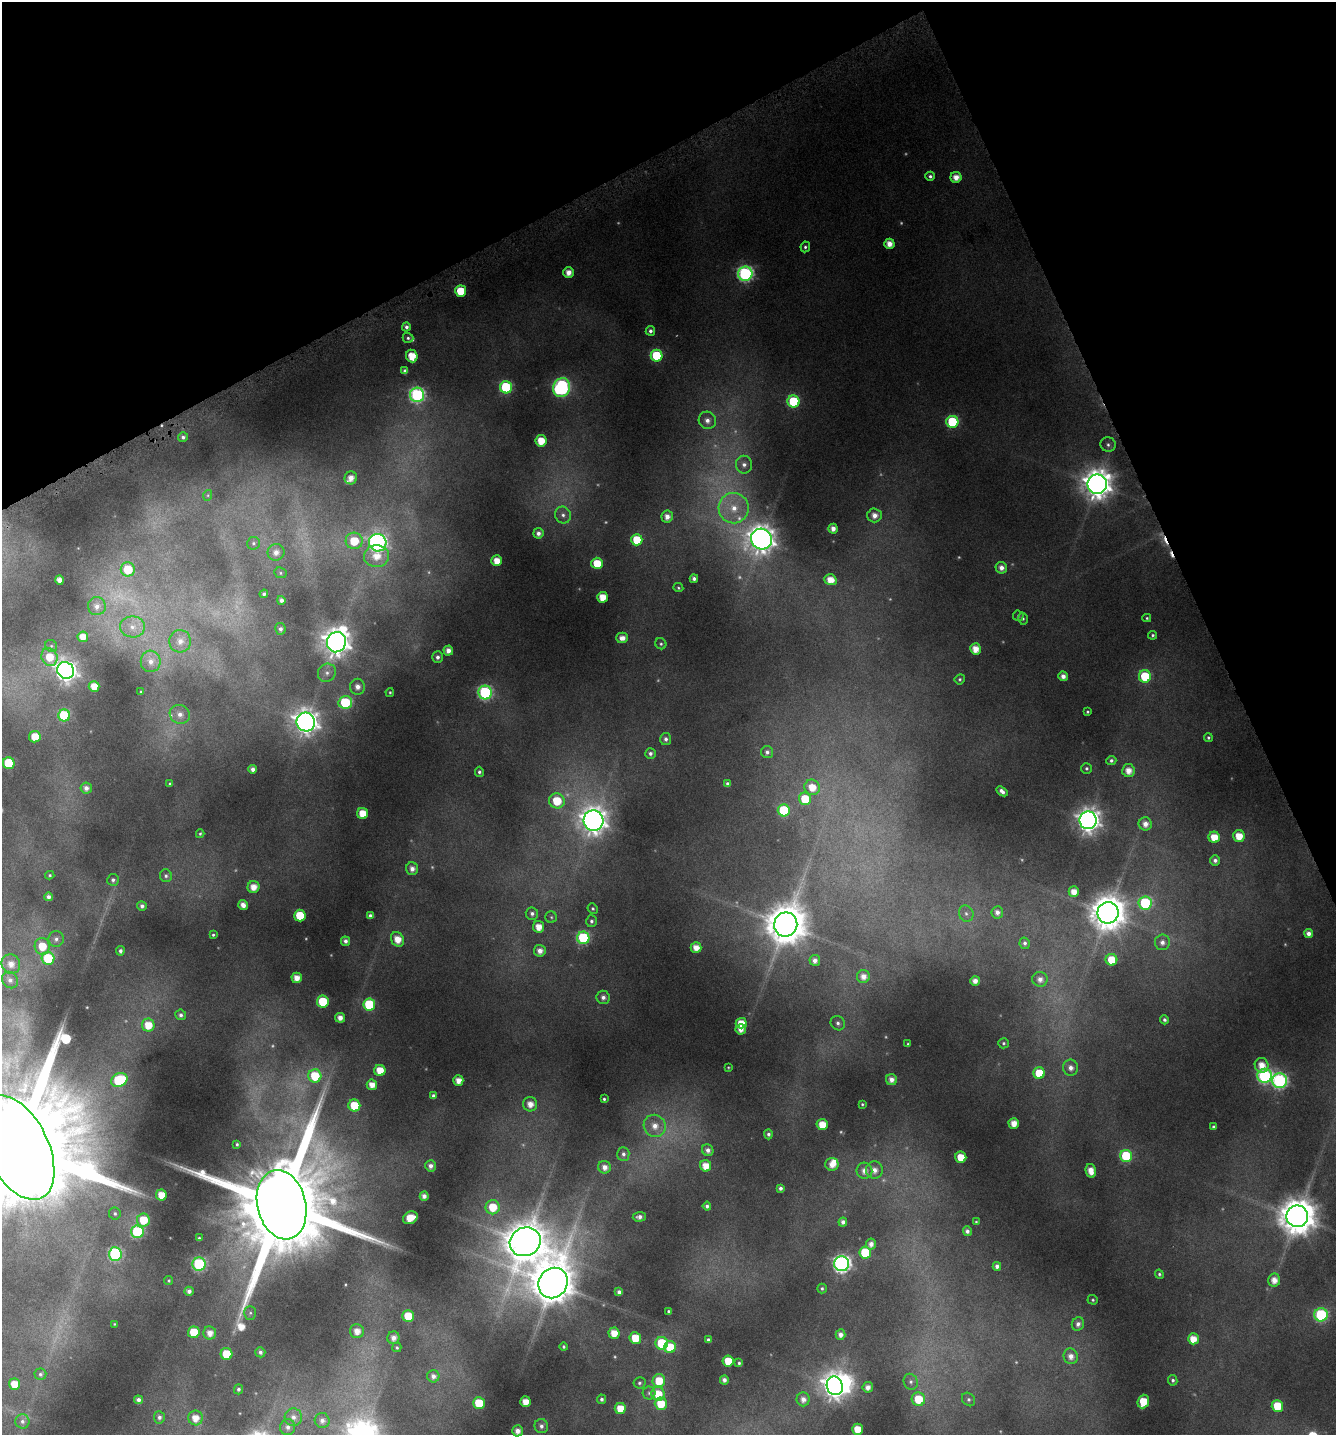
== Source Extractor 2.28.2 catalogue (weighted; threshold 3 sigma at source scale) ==
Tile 3 of 4 x 4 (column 3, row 1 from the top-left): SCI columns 2845-4178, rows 4304-5736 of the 5617 x 5774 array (HDU 1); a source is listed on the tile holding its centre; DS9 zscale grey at full resolution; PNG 1338 x 1437 px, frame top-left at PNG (2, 2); each listed source drawn as its Kron ellipse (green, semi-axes under 4 px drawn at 4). Shown black and unused: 22% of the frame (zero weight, under 4 of 8 exposures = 2% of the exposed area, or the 3 px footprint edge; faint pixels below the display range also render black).
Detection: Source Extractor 2.28.2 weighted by HDU 2 'WHT'; one run over the whole footprint, this tile lists its part. Background 0.0963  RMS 0.0099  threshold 0.0404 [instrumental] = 3 sigma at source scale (4.09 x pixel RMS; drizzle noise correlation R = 1.36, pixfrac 0.8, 0.0396/0.0396 arcsec/px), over >= 5 px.
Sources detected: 324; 29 too faint to see at this stretch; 1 inside a brighter object's white glare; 2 cosmic-ray / hot-pixel residue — neither listed nor drawn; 4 inside a brighter listed object's ellipse — not listed separately; the other 288 listed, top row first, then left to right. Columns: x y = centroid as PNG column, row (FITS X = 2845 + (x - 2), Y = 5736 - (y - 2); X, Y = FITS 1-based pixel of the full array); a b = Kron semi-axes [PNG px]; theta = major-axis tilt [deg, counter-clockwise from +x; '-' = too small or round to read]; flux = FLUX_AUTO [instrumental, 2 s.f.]
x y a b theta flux
930 176 5 4 - 2.2
956 177 5 5 - 9.2
889 244 5 5 - 9.4
805 247 5 5 - 1.8
568 272 5 5 - 8.4
745 274 7 7 - 220
461 291 5 5 - 29
406 327 4 4 - 2.9
650 331 5 4 - 2.8
408 338 5 5 - 1.9
412 356 6 5 - 18
656 356 6 6 - 52
405 371 4 4 - 3
506 387 6 6 - 86
562 388 9 8 - 190
417 395 7 7 - 200
793 401 6 6 - 62
707 420 9 8 - 5.9
952 422 6 6 - 61
183 437 5 4 - 2.8
541 441 6 5 - 18
1108 445 8 7 - 3.1
744 465 9 8 - 5
351 478 6 6 - 8.3
1097 484 9 9 - 1400
208 495 5 3 - 1
734 508 15 15 - 22
563 515 8 8 - 4
875 515 7 7 - 7.5
667 517 6 5 - 6.6
833 529 5 4 - 6
538 533 5 5 - 4.2
761 539 11 10 - 1100
637 540 5 5 - 26
354 541 8 8 - 27
253 543 6 6 - 2
378 543 9 8 - 330
276 552 8 8 - 6.9
376 556 12 11 - 16
497 561 5 5 - 14
597 563 5 5 - 24
1001 568 6 5 - 5.8
128 569 7 7 - 29
280 573 6 5 - 1.5
694 579 4 4 - 3.4
59 580 5 4 - 7.8
830 580 6 5 - 13
678 588 5 4 - 1.4
264 594 4 4 - 2.3
603 597 5 5 - 14
281 600 4 4 - 3.9
97 606 9 9 - 6.7
1018 616 5 5 - 1.5
1147 618 4 4 - 1.2
1023 619 6 5 - 1.6
132 627 12 10 -1 10
280 629 6 5 - 3.3
1153 635 4 4 - 1.6
83 637 5 5 - 11
622 638 6 5 - 7
180 641 11 11 - 9.2
336 642 10 9 - 1000
661 644 6 5 - 1.6
51 646 6 5 - 1.8
975 649 5 5 - 12
448 651 5 5 - 6.6
50 657 9 7 -59 19
438 657 6 5 - 3.5
151 661 11 10 - 8.7
66 670 9 8 - 570
327 673 9 8 - 5
1063 676 5 4 - 5.6
1145 676 6 6 - 43
960 679 5 5 - 1.6
94 686 5 5 - 13
357 687 8 7 - 6.5
141 692 3 2 - 0.77
390 692 4 3 - 1.3
485 693 7 7 - 160
345 702 7 6 - 57
1087 712 3 3 - 1.1
180 714 10 9 - 7.3
64 715 6 6 - 67
306 722 9 9 - 810
35 737 5 5 - 18
1208 738 4 4 - 1.6
666 739 6 5 - 3.1
767 752 6 6 - 2.9
650 754 5 5 - 2.9
1111 760 5 4 - 2.3
9 763 6 6 - 47
1086 768 5 5 - 1.7
253 769 4 4 - 4.1
1128 771 6 6 - 10
479 772 5 4 - 2.1
170 784 3 3 - 1.1
727 784 4 3 - 2
812 787 8 7 - 16
86 788 5 5 - 4.5
1002 791 6 4 -39 4.1
805 799 6 6 - 27
557 801 8 7 - 26
784 810 6 6 - 52
363 813 5 5 - 16
1088 820 9 8 - 770
593 821 10 10 - 970
1145 824 7 6 - 7.6
200 834 4 3 - 1.2
1239 836 6 5 - 15
1214 837 5 5 - 17
1215 860 5 5 - 3.5
412 869 6 6 - 5.9
50 875 4 4 - 1.2
166 876 6 6 - 2.3
113 880 6 6 - 2.6
253 887 6 6 - 11
1074 892 5 5 - 11
48 897 4 4 - 3.6
1145 903 7 6 - 91
243 905 5 4 - 6.7
142 906 5 4 - 2.9
593 909 5 5 - 1.6
997 912 6 6 - 4.8
1108 913 10 10 - 2100
532 914 6 6 - 3.1
966 914 8 7 - 3.5
300 915 6 5 - 27
370 915 4 4 - 2.4
551 917 6 5 - 1.6
591 921 6 5 - 2.2
786 924 12 11 - 2900
539 927 6 5 - 12
1309 933 4 4 - 5.2
213 935 3 3 - 1.2
583 938 6 6 - 95
56 939 8 7 - 3.6
397 939 8 6 -62 13
345 941 4 4 - 3.8
1162 942 8 7 - 4.8
1025 943 6 5 - 2.5
42 946 8 7 - 19
696 948 5 5 - 11
120 951 5 4 - 2.8
540 951 6 6 - 6.6
48 958 6 6 - 48
815 960 5 5 - 5.3
1111 960 6 5 - 18
11 964 10 9 - 9.4
863 976 6 6 - 7.4
297 978 5 5 - 9.7
1040 979 8 7 - 5.9
10 980 9 7 -49 4.6
975 981 5 4 - 6.5
603 997 6 6 - 3.9
323 1002 6 6 - 45
369 1004 6 6 - 55
181 1015 5 5 - 2.9
340 1018 5 5 - 7
1164 1020 4 4 - 2.2
741 1023 5 5 - 14
838 1023 7 6 - 3.1
148 1025 6 6 - 16
741 1029 5 5 - 7.3
1003 1043 5 5 - 1.6
908 1044 4 3 - 1.1
1262 1065 7 7 - 12
728 1067 4 3 - 0.78
1070 1068 8 7 - 5.2
380 1070 5 5 - 16
1039 1073 6 5 - 25
315 1076 6 6 - 30
1265 1076 7 7 - 170
119 1080 8 6 25 58
458 1080 5 5 - 9.5
891 1080 5 5 - 6.7
1279 1081 7 7 - 200
372 1085 5 5 - 10
433 1096 4 4 - 2.3
604 1099 3 3 - 1.6
530 1104 7 7 - 9.3
862 1104 3 3 - 1.1
354 1106 6 6 - 28
1014 1123 5 5 - 11
822 1125 5 5 - 15
655 1126 11 11 - 12
1213 1127 4 3 - 1.4
768 1134 5 4 - 2.4
237 1144 3 3 - 1.3
17 1148 56 31 -64 55000
708 1150 6 5 - 4.6
623 1154 7 6 - 3.1
1126 1156 6 6 - 59
961 1157 5 5 - 19
832 1164 6 6 - 9.1
430 1166 5 5 - 4.4
706 1166 6 5 - 14
605 1167 6 6 - 6.2
874 1170 8 8 - 7.8
864 1171 8 8 - 7.4
1091 1171 7 5 -77 11
780 1188 4 4 - 2.6
161 1195 5 5 - 14
424 1196 4 4 - 5.2
282 1205 35 24 -76 29000
707 1206 4 4 - 2.5
493 1207 7 7 - 22
115 1213 6 6 - 1.9
1297 1216 11 11 - 2500
639 1217 6 4 3 3.8
410 1218 7 6 - 17
143 1220 6 6 - 22
843 1222 4 4 - 3.9
976 1222 4 4 - 1
967 1231 5 4 - 3.1
137 1232 6 6 - 93
199 1238 3 3 - 1.2
525 1242 16 14 23 3000
871 1244 5 5 - 5.6
865 1253 6 6 - 43
115 1254 7 6 - 150
199 1264 6 6 - 120
842 1264 7 7 - 350
997 1266 4 4 - 3.9
1159 1274 5 4 - 1.6
1274 1280 6 6 - 9.1
169 1281 4 4 - 1.3
553 1283 15 14 - 3500
822 1288 5 4 - 1.6
189 1291 4 4 - 3.9
619 1292 4 4 - 3.6
1093 1300 5 4 - 1.4
669 1311 4 3 - 1.4
250 1313 7 6 - 2.1
1321 1315 6 6 - 110
408 1316 6 5 - 24
114 1324 3 3 - 0.76
1078 1324 7 6 - 4.4
357 1331 7 7 - 8.8
194 1332 6 6 - 26
210 1333 6 6 - 8
614 1333 5 5 - 13
840 1335 5 5 - 5.4
393 1338 6 6 - 6.3
635 1338 6 6 - 22
1193 1339 5 5 - 13
708 1340 4 3 - 1.7
662 1343 6 6 - 53
564 1347 4 4 - 1.3
670 1347 6 6 - 27
397 1348 5 4 - 1.6
260 1352 5 5 - 3
226 1354 6 6 - 29
1071 1356 8 7 - 7
728 1361 5 5 - 22
739 1363 4 3 - 1.5
40 1374 6 6 - 1.9
433 1376 6 6 - 4.7
724 1380 4 4 - 4.2
1173 1380 5 4 - 2
659 1381 6 6 - 24
911 1382 8 7 - 3
639 1383 6 5 - 1.9
14 1384 5 5 - 17
835 1386 9 8 - 900
868 1387 5 5 - 5.7
238 1389 5 4 - 2.3
649 1393 6 6 - 2.4
658 1394 7 6 - 19
602 1399 4 4 - 2.5
803 1399 7 6 - 6.2
918 1399 7 6 - 26
968 1399 7 6 - 2.3
138 1400 4 4 - 3.8
1143 1401 7 5 70 24
525 1402 5 5 - 12
479 1403 6 6 - 27
661 1404 6 6 - 24
1277 1406 6 5 - 29
620 1408 5 5 - 17
159 1417 6 5 - 2.9
293 1417 9 8 - 6.1
195 1418 7 7 - 11
322 1420 7 7 - 4.5
22 1421 7 7 - 3.3
541 1426 7 6 - 3.6
288 1427 8 7 - 4.1
857 1429 5 5 - 17
518 1431 5 5 - 6.6
Isophote crosses this tile's border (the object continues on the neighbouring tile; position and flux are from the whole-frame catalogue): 2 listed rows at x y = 17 1148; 518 1431